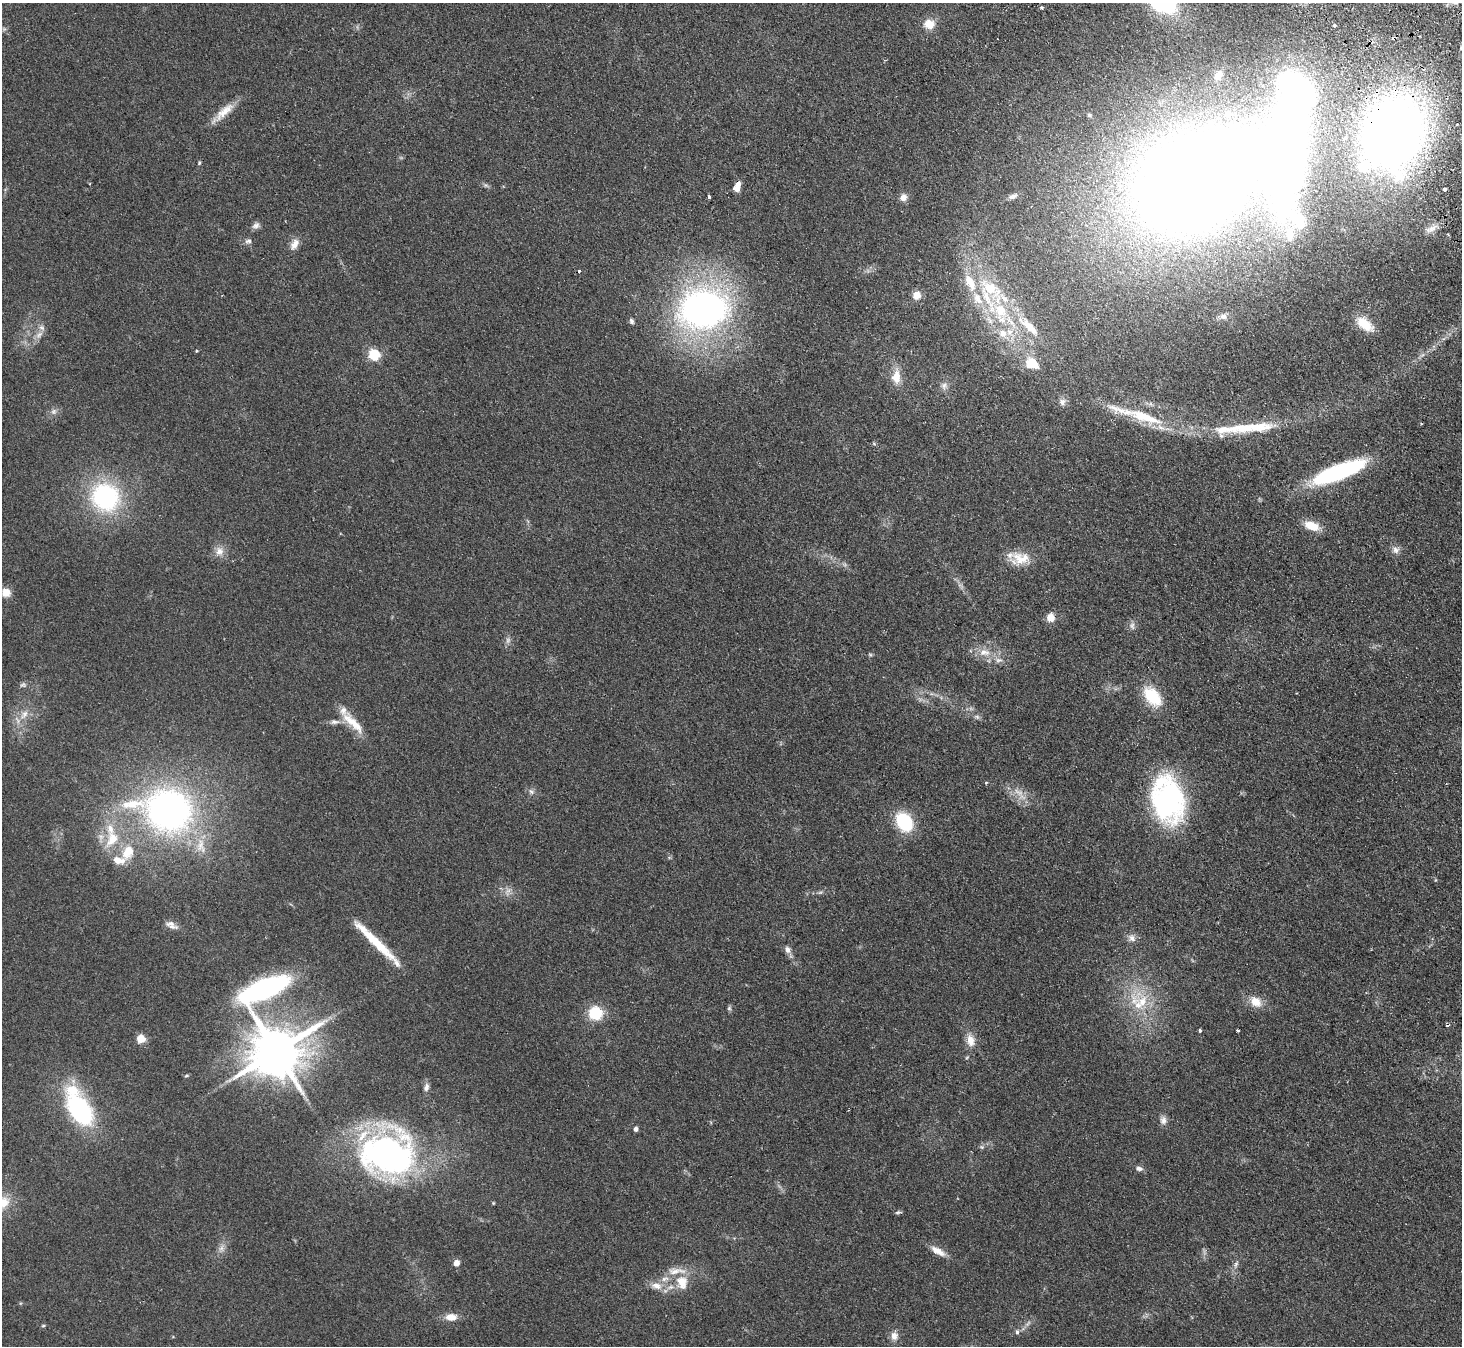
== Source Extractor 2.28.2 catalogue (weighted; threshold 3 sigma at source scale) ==
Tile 10 of 4 x 4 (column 2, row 3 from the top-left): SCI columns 1511-2970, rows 1675-3018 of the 5940 x 5898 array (HDU 1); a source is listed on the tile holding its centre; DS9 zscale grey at full resolution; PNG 1464 x 1348 px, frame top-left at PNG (2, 3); no overlay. Shown black and unused: <1% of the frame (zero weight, under 2 of 3 exposures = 3% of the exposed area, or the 3 px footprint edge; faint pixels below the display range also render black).
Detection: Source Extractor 2.28.2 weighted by HDU 2 'WHT'; one run over the whole footprint, this tile lists its part. Background 0.0991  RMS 0.0091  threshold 0.041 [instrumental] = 3 sigma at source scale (4.5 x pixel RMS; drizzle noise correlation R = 1.50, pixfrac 1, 0.05/0.05 arcsec/px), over >= 5 px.
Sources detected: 136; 2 too faint to see at this stretch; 3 inside a brighter object's white glare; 3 cosmic-ray / hot-pixel residue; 1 long thin detection or spike segment (spike, bleed or trail) — not listed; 22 inside a brighter listed object's ellipse — not listed separately; the other 105 listed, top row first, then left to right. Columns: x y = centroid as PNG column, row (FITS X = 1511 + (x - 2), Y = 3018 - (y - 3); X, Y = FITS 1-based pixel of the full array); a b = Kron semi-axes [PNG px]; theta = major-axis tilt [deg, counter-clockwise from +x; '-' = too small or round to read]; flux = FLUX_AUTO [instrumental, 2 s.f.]
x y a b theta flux
1042 7 4 4 - 1.6
929 24 15 13 -4 10
1334 25 4 3 - 3.5
4 29 5 5 - 1.4
1461 48 7 5 -56 2
1218 75 10 7 47 4.3
1296 88 36 22 -44 160
223 112 37 9 42 14
1089 115 6 5 - 1.2
1394 134 61 46 66 910
199 163 5 4 - 1.1
1190 180 98 77 48 1400
486 186 7 4 -20 1.6
735 188 7 5 1 7.8
1445 189 4 3 - 15
1013 196 13 6 24 3.3
709 197 4 3 - 4.1
903 197 10 9 - 5.2
256 225 11 7 35 3.5
1431 229 23 9 27 8.2
1290 234 23 13 85 16
248 241 10 6 20 2.8
294 244 15 9 58 6.8
989 288 40 20 -35 51
917 295 9 9 - 8.3
703 309 43 33 7 370
1223 316 10 8 0 3.9
631 321 6 5 - 2.4
1365 324 22 11 -39 19
1030 327 36 11 -44 22
1003 333 12 11 - 9.7
39 335 13 6 43 5
197 351 4 3 - 0.77
374 355 6 5 - 87
1032 363 20 14 -26 16
896 377 19 11 88 13
944 386 9 9 - 4.1
1062 402 11 9 41 4.2
53 412 8 8 - 3.2
1145 417 53 13 -20 39
1254 427 67 14 2 41
1338 472 53 13 21 120
105 497 27 25 -40 120
1312 526 17 9 -21 16
1396 550 11 8 -43 4.4
219 551 13 11 -82 7.4
1021 558 26 17 -10 19
6 593 11 10 - 7.8
1050 617 10 8 78 8.6
1132 626 11 7 -81 3.5
984 652 17 10 -4 11
870 655 6 4 18 1.2
999 660 10 6 7 3.8
23 685 9 6 15 2.3
1152 696 24 14 -50 34
24 715 17 9 53 9
977 717 7 6 - 2.1
335 722 14 7 4 4.2
353 723 39 10 -46 19
986 783 3 3 - 0.97
531 792 9 7 -38 2.9
1168 800 48 32 -80 170
168 810 52 38 -12 350
904 822 15 11 -58 63
112 839 27 17 62 28
200 845 21 11 79 13
128 852 21 15 67 21
507 891 13 6 63 4.4
820 892 7 4 2 1.6
171 923 17 7 3 4.3
1132 938 12 8 -32 4.7
788 950 10 7 -64 4.4
264 989 39 16 26 230
1134 1000 23 18 -67 27
1256 1002 17 12 -36 12
729 1008 6 5 - 1.6
595 1013 16 16 - 24
1447 1025 5 3 - 1.7
1200 1030 4 3 - 1.2
1237 1030 3 3 - 1.6
141 1039 9 9 - 9.8
970 1040 17 10 -75 9.6
277 1051 15 13 29 5100
186 1076 6 4 7 1.2
426 1087 11 7 77 3.7
80 1110 41 23 -57 100
1163 1120 12 9 -88 4.5
636 1129 6 5 - 2.5
982 1147 7 6 - 1.8
387 1153 53 45 -8 290
1139 1168 9 6 -8 3
3 1202 21 17 35 19
493 1203 4 4 - 0.8
898 1212 8 4 14 1.6
221 1249 10 7 61 4.1
938 1251 21 8 -29 8.9
456 1263 6 5 - 6.6
1236 1264 12 5 72 3.2
682 1282 17 14 -79 16
656 1286 16 10 -9 8.9
451 1317 14 9 3 9.3
1028 1323 10 5 45 2.9
43 1326 6 3 1 0.97
1017 1332 8 5 90 2
894 1336 11 10 - 5.9
Overlapping masked pixels (flux is a lower limit): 1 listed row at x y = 1394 134
Isophote crosses this tile's border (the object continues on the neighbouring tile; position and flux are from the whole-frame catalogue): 3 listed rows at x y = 1461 48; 1394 134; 3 1202